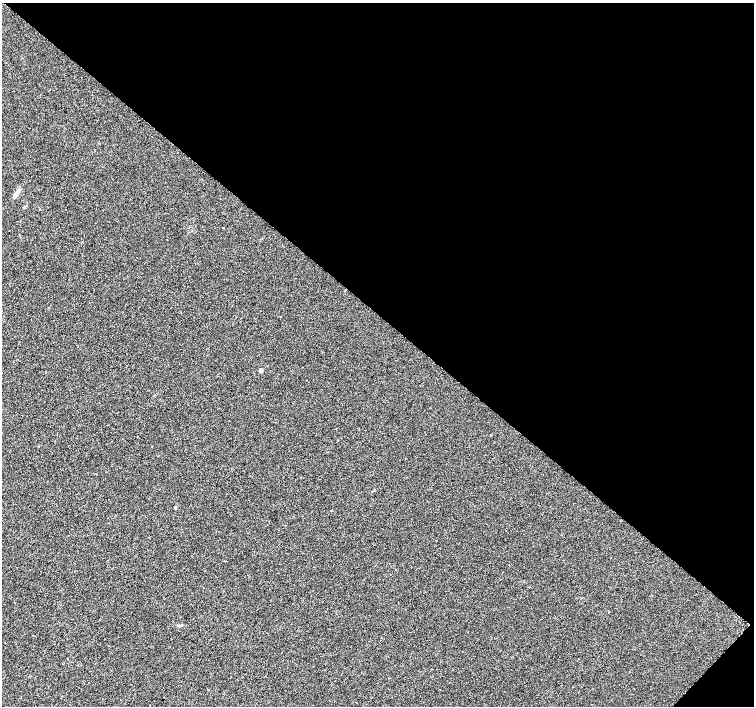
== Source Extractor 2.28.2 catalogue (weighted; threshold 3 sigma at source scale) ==
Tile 8 of 4 x 4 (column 4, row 2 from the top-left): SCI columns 4514-6016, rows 3048-4454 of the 6016 x 6029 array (HDU 1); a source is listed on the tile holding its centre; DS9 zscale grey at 2 x 2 block average (1 PNG px = mean of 2 x 2 image px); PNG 756 x 708 px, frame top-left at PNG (2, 3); no overlay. Shown black and unused: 45% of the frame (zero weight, under 2 of 3 exposures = <1% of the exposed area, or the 3 px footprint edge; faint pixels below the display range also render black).
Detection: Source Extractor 2.28.2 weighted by HDU 2 'WHT'; one run over the whole footprint, this tile lists its part. Background 0.0066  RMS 0.0079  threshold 0.0355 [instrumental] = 3 sigma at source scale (4.5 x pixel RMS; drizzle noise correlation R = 1.50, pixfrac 1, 0.0396/0.0396 arcsec/px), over >= 5 px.
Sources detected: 3; all 3 listed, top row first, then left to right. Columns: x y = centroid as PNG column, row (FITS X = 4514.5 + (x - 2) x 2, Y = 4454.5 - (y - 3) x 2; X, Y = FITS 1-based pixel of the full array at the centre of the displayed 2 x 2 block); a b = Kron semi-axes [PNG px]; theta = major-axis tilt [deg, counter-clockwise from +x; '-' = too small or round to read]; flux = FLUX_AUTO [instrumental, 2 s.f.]
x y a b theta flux
17 193 12 4 52 8.7
261 370 3 3 - 7
38 446 2 2 - 0.8